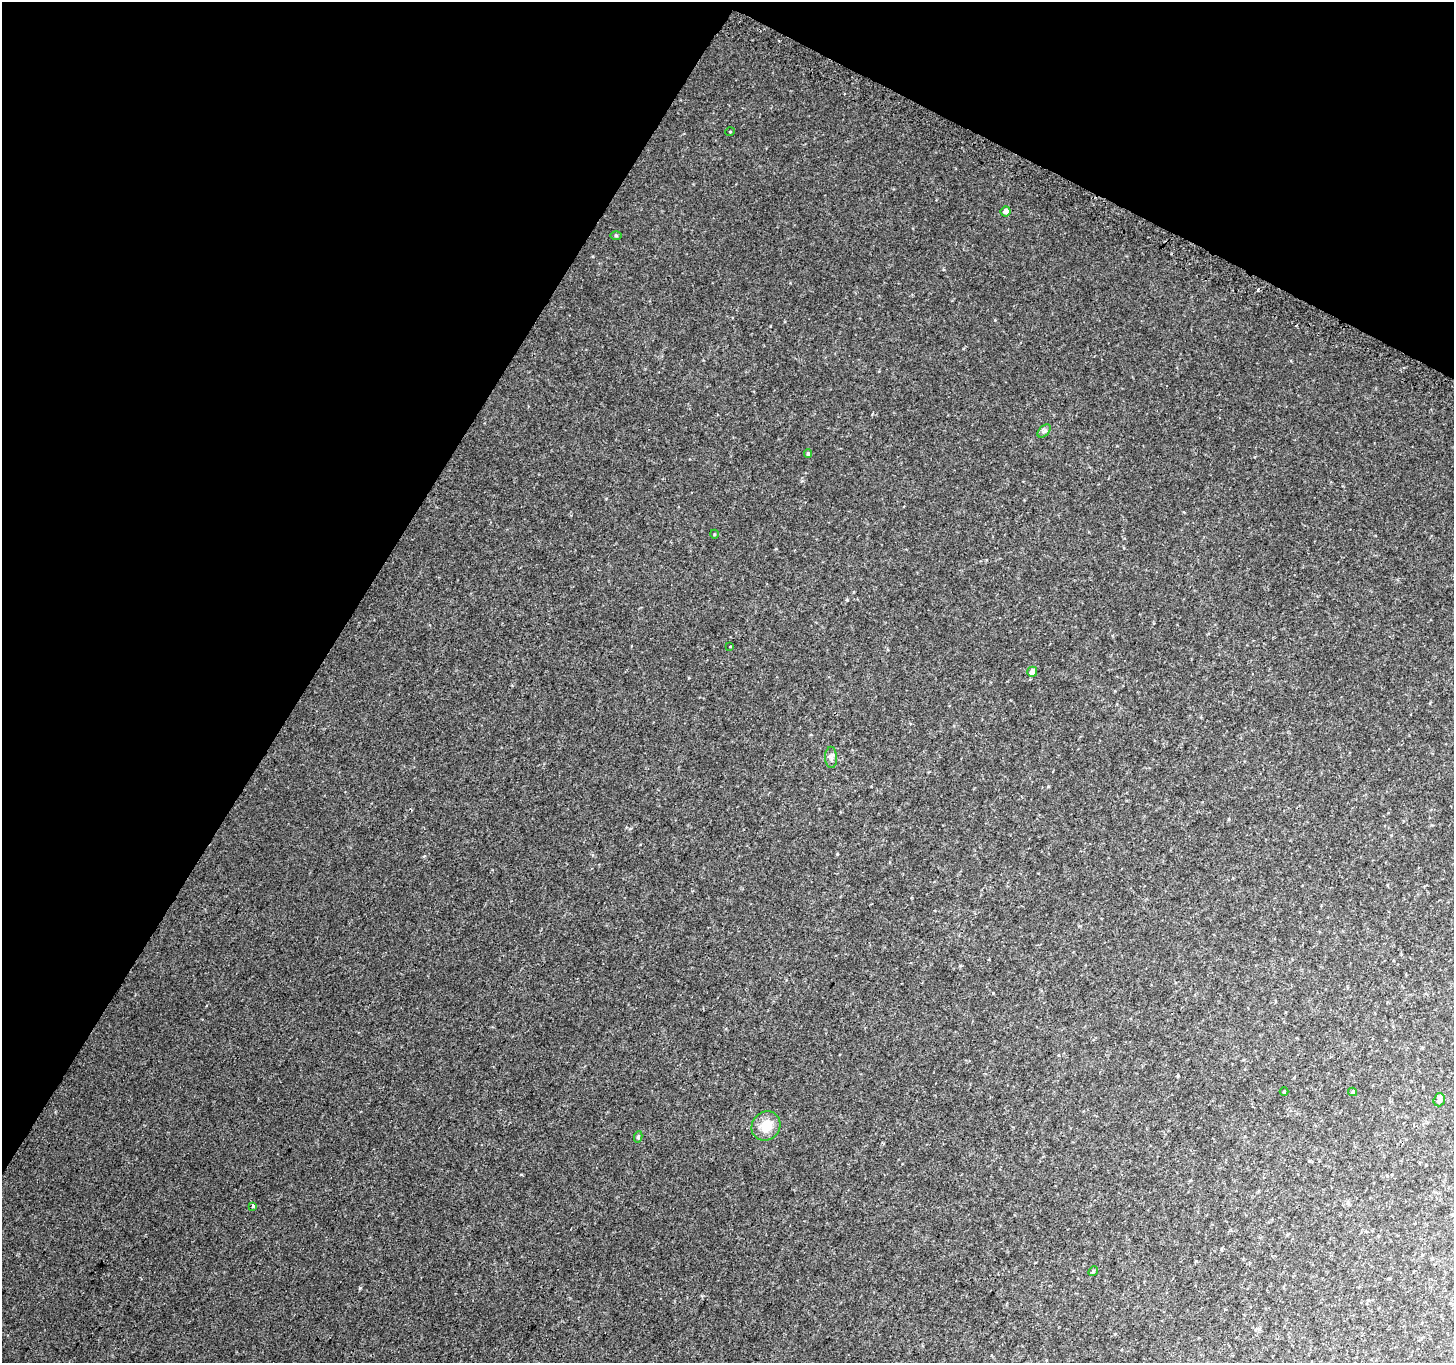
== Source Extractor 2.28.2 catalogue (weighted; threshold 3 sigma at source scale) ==
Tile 2 of 4 x 4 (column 2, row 1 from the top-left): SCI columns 1466-2917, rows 4302-5662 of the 5844 x 5948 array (HDU 1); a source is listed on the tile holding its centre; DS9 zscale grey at full resolution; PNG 1456 x 1365 px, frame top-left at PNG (2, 2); each listed source drawn as its Kron ellipse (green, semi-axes under 4 px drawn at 4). Shown black and unused: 29% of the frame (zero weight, under 2 of 3 exposures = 2% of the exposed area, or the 3 px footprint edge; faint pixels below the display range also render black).
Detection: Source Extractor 2.28.2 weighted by HDU 2 'WHT'; one run over the whole footprint, this tile lists its part. Background 0.00449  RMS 0.0065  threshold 0.0291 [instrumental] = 3 sigma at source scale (4.5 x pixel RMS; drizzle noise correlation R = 1.50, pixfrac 1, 0.0396/0.0396 arcsec/px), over >= 5 px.
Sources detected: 19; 3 cosmic-ray / hot-pixel residue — neither listed nor drawn; the other 16 listed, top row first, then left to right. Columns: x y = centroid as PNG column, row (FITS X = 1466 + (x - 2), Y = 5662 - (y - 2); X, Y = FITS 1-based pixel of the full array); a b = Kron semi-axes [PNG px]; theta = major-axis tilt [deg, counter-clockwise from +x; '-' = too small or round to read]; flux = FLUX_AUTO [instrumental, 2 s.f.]
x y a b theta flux
730 132 5 3 - 0.42
1005 212 5 5 - 2.6
616 236 5 3 - 0.68
1044 431 8 5 44 1.5
808 454 4 4 - 0.79
714 534 4 3 - 0.52
730 647 3 3 - 2
1032 672 5 5 - 4.3
831 757 10 6 -87 2.2
1284 1092 4 4 - 0.65
1352 1092 4 4 - 0.74
1439 1100 6 5 - 2.7
766 1126 15 14 - 12
638 1137 5 4 - 1.2
253 1206 3 3 - 2.1
1093 1271 5 4 - 0.86
Unlisted compact peaks at least as high as the median listed source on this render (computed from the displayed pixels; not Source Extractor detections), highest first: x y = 360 1288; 847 600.